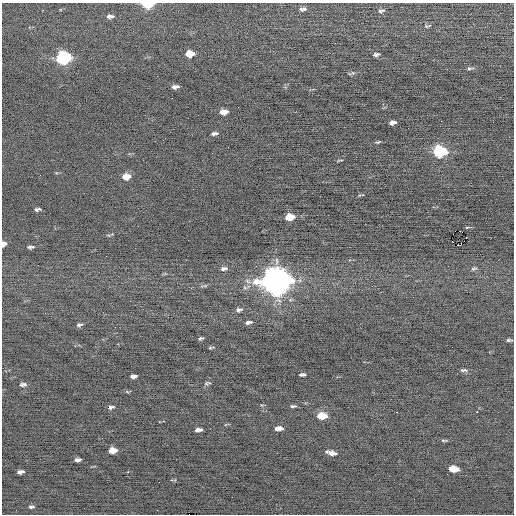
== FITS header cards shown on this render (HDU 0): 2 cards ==
NAXIS1  =                  512 / Axis length
NAXIS2  =                  512 / Axis length

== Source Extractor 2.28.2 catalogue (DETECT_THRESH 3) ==
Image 512 x 512 px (HDU 0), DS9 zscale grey, 1 PNG px = 1 image px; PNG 516 x 516 px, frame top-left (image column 1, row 512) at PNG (2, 3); no overlay
Background -0.115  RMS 0.67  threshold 2.01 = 3 sigma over >= 5 px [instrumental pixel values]
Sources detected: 61; all 61 listed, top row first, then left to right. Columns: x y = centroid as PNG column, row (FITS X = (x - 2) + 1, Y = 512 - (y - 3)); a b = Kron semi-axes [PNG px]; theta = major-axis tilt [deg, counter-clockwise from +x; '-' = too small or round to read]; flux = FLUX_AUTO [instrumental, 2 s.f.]
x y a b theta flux
147 4 8 4 -2 2000
304 9 6 6 - 91
301 10 7 4 -60 93
381 11 9 5 18 120
110 16 10 5 3 150
428 26 9 4 11 79
189 54 7 5 5 770
376 54 8 4 10 100
63 58 9 7 5 6800
470 68 9 4 7 94
352 73 10 4 11 80
175 87 7 4 7 170
224 112 7 5 5 390
393 123 6 4 11 200
214 133 7 3 12 120
378 142 5 3 - 57
440 151 8 6 3 4900
340 160 9 2 7 48
126 177 8 5 7 480
37 209 6 3 5 100
290 217 8 5 10 990
467 227 6 3 13 41
460 231 2 2 - 34
112 234 4 4 - 35
4 244 6 5 - 210
458 245 2 2 - 9300
31 247 7 4 5 110
224 269 9 5 9 140
474 269 8 5 20 94
275 281 12 9 2 60000
205 286 6 4 0 62
191 288 3 2 - 37
239 310 8 5 14 120
45 313 2 2 - 25
248 322 8 4 12 150
79 325 7 4 12 100
201 338 5 3 - 80
509 340 6 3 -3 85
211 348 7 3 12 56
463 370 9 4 -2 97
302 375 6 3 1 120
133 376 6 4 7 160
207 383 9 4 11 79
23 384 9 5 6 130
293 406 8 3 1 91
111 407 7 4 15 110
397 412 3 2 - 44
477 412 3 2 - 85
322 416 8 5 1 990
279 428 8 4 2 300
198 430 7 4 8 210
444 440 9 3 0 65
113 450 7 5 7 600
332 453 9 5 -13 260
78 460 6 3 7 150
453 469 8 5 -4 770
22 471 4 3 - 68
19 472 4 4 - 110
159 482 2 2 - 23
31 507 7 3 4 85
157 510 3 2 - 41
At the frame edge (FLAGS 8, measured only in part): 2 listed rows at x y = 147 4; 4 244